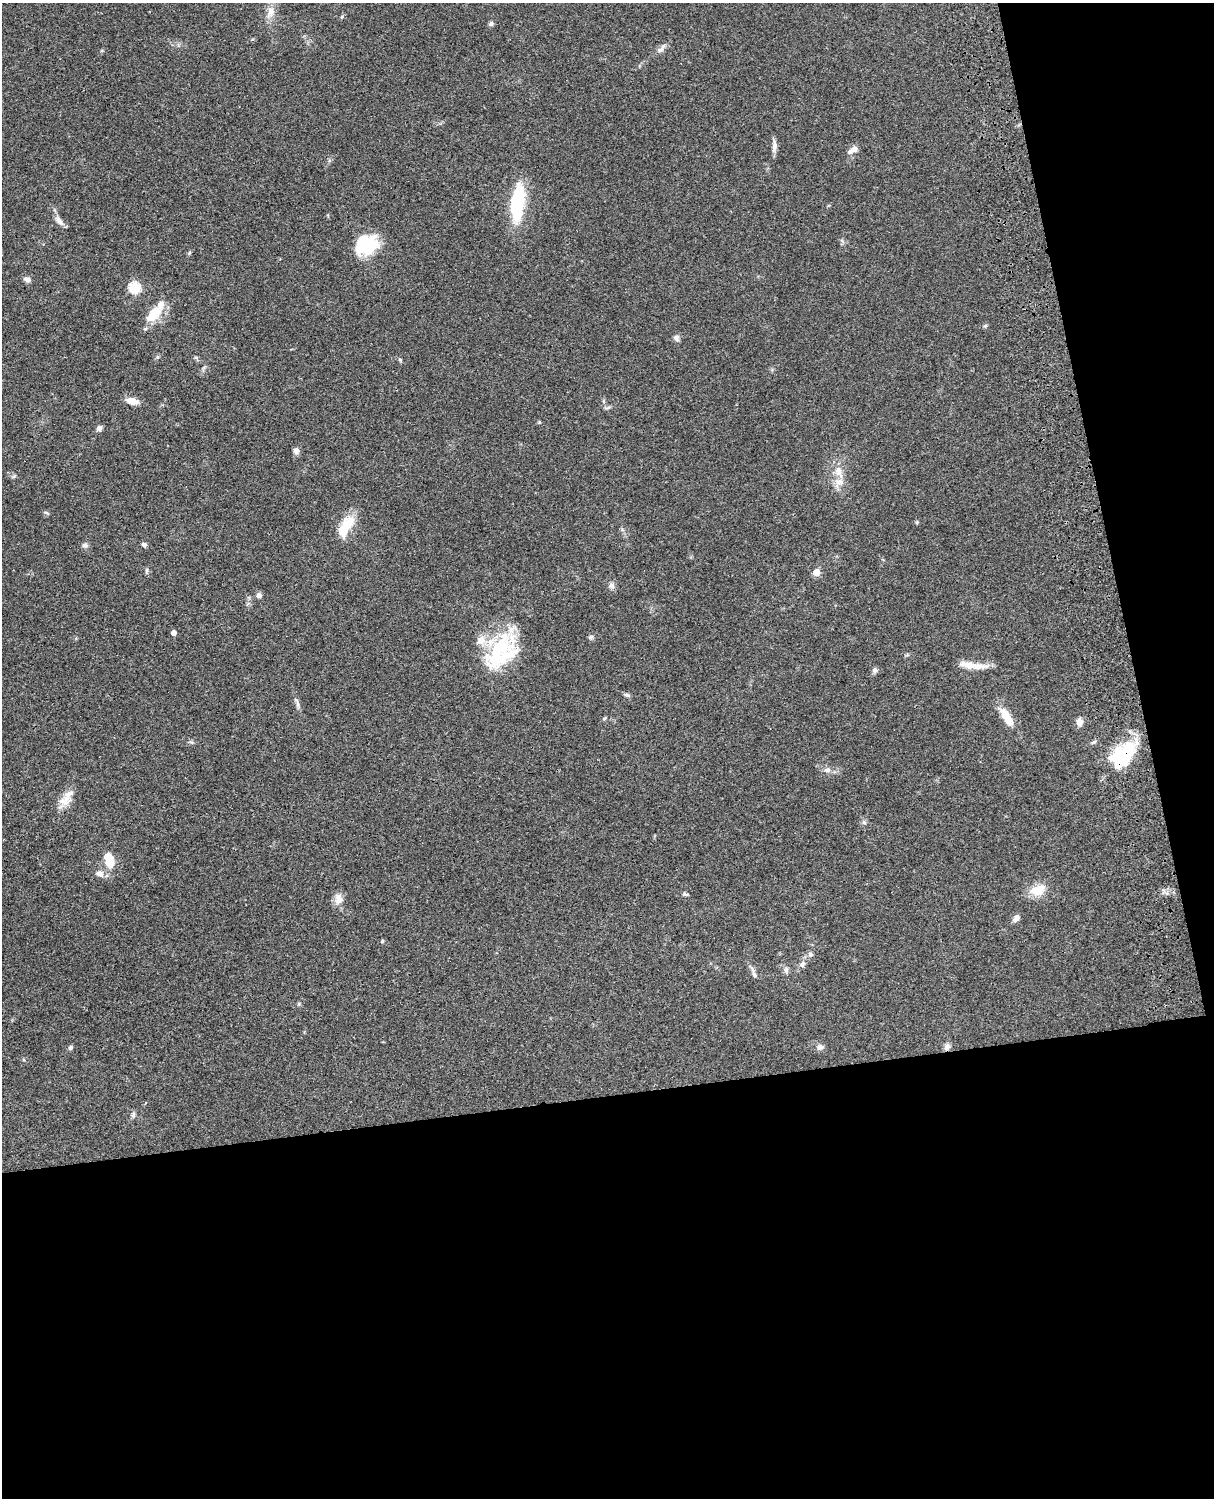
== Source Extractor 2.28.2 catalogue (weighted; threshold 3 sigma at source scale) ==
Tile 12 of 4 x 3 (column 4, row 3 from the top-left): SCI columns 3758-4969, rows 277-1772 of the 5088 x 4927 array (HDU 1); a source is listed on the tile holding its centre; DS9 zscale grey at full resolution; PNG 1216 x 1500 px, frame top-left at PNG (2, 3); no overlay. Shown black and unused: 33% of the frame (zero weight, under 3 of 4 exposures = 6% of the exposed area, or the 3 px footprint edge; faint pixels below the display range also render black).
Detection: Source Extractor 2.28.2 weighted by HDU 2 'WHT'; one run over the whole footprint, this tile lists its part. Background 0.0849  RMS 0.006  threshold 0.0271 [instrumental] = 3 sigma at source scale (4.5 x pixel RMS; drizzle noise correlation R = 1.50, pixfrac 1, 0.05/0.05 arcsec/px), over >= 5 px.
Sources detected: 69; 2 inside a brighter object's white glare — not listed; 9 inside a brighter listed object's ellipse — not listed separately; the other 58 listed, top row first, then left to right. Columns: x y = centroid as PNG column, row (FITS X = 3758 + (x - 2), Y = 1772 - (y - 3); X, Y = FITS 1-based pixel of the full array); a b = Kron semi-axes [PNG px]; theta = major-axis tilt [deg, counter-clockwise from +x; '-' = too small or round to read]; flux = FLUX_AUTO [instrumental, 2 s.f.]
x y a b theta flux
271 12 16 10 79 5.6
342 17 5 3 - 0.65
491 24 7 5 30 1.4
661 49 17 6 43 2.6
774 146 16 6 85 2.9
854 149 9 7 30 4.2
518 203 43 14 83 36
59 221 16 7 -49 3.5
367 247 24 15 29 32
27 280 8 6 -22 2.2
135 287 6 5 - 49
153 314 28 14 47 13
985 326 6 4 18 0.76
676 338 8 7 - 2
400 359 6 4 -2 0.67
132 401 12 7 -14 6.4
608 408 10 3 21 0.97
539 422 4 4 - 0.62
99 428 7 6 - 2.2
296 451 8 7 - 2.1
838 472 18 10 -71 7
46 512 6 4 -19 0.8
347 523 23 17 47 12
144 544 6 5 - 1.5
85 545 7 6 - 1.7
147 570 8 4 89 0.98
816 572 5 5 - 9.2
612 585 9 7 -45 2
259 595 7 7 - 1.7
173 633 4 4 - 2.9
591 637 7 5 20 1.1
501 646 41 32 64 39
972 665 37 7 -7 8.5
875 670 7 7 - 1.5
627 695 8 5 -27 1.3
297 704 9 4 -81 1.6
1006 714 21 12 -46 7.9
604 718 6 4 31 0.73
1079 722 9 7 -89 3.4
1121 757 35 23 42 37
827 770 9 7 -5 2.5
64 800 19 13 29 7.2
864 822 6 5 - 1.2
109 859 16 8 -75 16
99 874 12 8 -5 3.5
1037 890 23 14 19 9.4
685 894 7 4 -6 1.1
339 899 13 10 87 5.5
1016 918 8 6 47 2.9
382 941 5 5 - 0.84
810 954 7 6 - 1.6
802 964 8 7 - 2.2
786 970 9 6 81 1.6
754 974 9 6 -62 1.7
70 1047 6 5 - 1.2
820 1047 8 8 - 2.2
947 1047 9 7 66 2.4
133 1115 8 5 84 1.3
Overlapping masked pixels (flux is a lower limit): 2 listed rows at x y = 1121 757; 947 1047